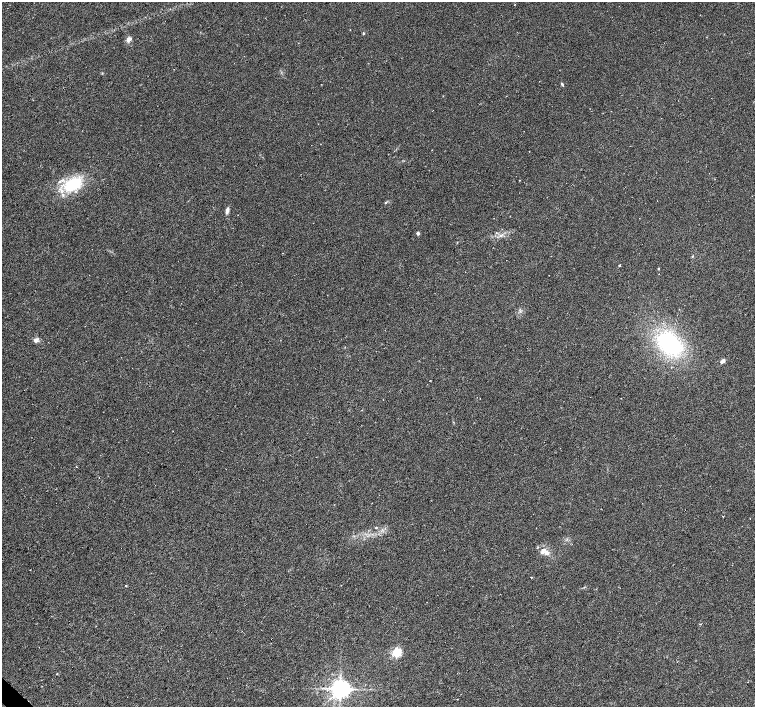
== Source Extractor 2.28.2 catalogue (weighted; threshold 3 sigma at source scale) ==
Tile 7 of 4 x 4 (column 3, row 2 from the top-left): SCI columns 3013-4517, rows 2976-4385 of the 6024 x 6018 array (HDU 1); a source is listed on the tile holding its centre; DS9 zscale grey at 2 x 2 block average (1 PNG px = mean of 2 x 2 image px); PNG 757 x 709 px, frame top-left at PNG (2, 2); no overlay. Shown black and unused: <1% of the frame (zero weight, under 3 of 6 exposures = <1% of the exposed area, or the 3 px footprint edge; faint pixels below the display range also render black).
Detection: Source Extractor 2.28.2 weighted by HDU 2 'WHT'; one run over the whole footprint, this tile lists its part. Background 0.00247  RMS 0.0037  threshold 0.0151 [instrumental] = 3 sigma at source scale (4.09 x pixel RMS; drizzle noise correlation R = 1.36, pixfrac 0.8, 0.0396/0.0396 arcsec/px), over >= 5 px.
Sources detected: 26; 3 inside a brighter listed object's ellipse — not listed separately; the other 23 listed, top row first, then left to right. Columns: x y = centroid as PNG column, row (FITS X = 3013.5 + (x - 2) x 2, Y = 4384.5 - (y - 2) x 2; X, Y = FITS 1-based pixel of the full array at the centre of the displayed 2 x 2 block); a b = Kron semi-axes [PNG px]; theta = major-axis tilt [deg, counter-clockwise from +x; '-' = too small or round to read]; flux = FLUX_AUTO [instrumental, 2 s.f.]
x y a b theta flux
363 33 4 2 - 0.72
129 39 7 6 - 3
562 84 5 2 - 0.85
520 180 2 2 - 0.29
72 184 24 13 32 35
385 203 3 2 - 0.57
227 211 9 4 78 2.6
418 233 2 2 - 3.2
500 235 5 2 - 1.1
692 256 3 3 - 0.59
619 265 2 2 - 0.92
658 269 3 2 - 0.46
36 340 6 5 - 2.5
669 343 34 22 -44 75
723 361 3 2 - 6.6
76 467 2 2 - 1
376 527 3 3 - 0.64
546 553 7 6 - 3.6
531 577 3 2 - 0.41
126 586 3 2 - 0.61
700 624 3 2 - 0.41
397 652 3 3 - 84
340 689 5 4 - 680
Diffuse or blended objects may show on this block-average render without a row.